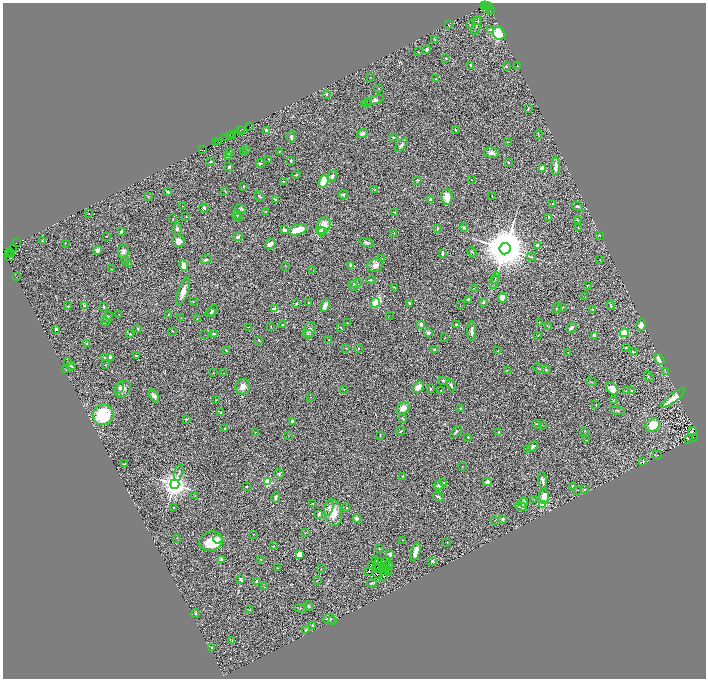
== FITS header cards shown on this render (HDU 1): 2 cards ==
NAXIS1  =                 1407
NAXIS2  =                 1352

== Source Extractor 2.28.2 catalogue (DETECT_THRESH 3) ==
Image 1407 x 1352 px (HDU 1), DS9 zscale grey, zoomed out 1/2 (1 PNG px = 2 x 2 image px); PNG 708 x 680 px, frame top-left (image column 2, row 1351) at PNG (3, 3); each listed source drawn as its Kron ellipse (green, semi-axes under 4 px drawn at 4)
Background 0.401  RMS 0.04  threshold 0.119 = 3 sigma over >= 5 px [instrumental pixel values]
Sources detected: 405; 59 cannot appear on this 1/2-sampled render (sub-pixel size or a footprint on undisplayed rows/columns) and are neither listed nor drawn; the other 346 listed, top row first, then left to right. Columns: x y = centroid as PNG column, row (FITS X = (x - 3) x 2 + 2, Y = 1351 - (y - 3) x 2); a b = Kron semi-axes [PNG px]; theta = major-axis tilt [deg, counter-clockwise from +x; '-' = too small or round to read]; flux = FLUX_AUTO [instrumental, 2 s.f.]
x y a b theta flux
485 5 2 1 - 12
486 5 3 1 - 7.6
489 7 2 2 - 17
487 9 2 1 - 13
490 10 3 1 - 44
477 21 4 3 - 7.4
471 24 3 2 - 6.7
449 25 3 3 - 5.5
476 26 10 3 73 14
491 30 4 3 - 23
499 33 7 6 - 220
435 39 3 2 - 5
427 49 4 3 - 14
419 52 3 2 - 4.4
445 58 3 2 - 6.9
471 65 2 2 - 38
517 66 2 1 - 1.6
506 67 3 3 - 6.9
370 77 3 2 - 2.3
436 79 3 2 - 3.4
378 88 4 2 - 4
326 94 2 2 - 12
375 100 9 4 14 25
366 103 5 2 - 6.6
369 103 3 2 - 6.6
528 109 3 1 - 6.6
249 126 3 2 - 30
242 129 2 2 - 28
240 130 2 1 - 26
267 130 2 2 - 120
456 130 2 1 - 3.6
232 134 2 1 - 31
362 134 5 4 - 20
538 134 4 2 - 4.6
230 135 2 1 - 16
232 136 3 2 - 26
291 137 6 4 -87 17
393 137 4 3 - 7.7
225 138 3 1 - 23
218 141 4 2 - 3.4
507 142 2 2 - 7.8
215 143 2 1 - 14
401 145 8 4 46 23
202 150 3 1 - 14
246 150 3 1 - 3
244 152 3 2 - 2.4
279 152 4 2 - 3.8
230 153 2 2 - 16
491 153 7 5 -14 33
228 156 3 3 - 19
269 159 2 1 - 4.2
291 160 3 2 - 8.4
210 161 2 2 - 9.5
509 162 2 2 - 4.8
260 163 4 3 - 7.6
229 167 3 3 - 18
556 167 9 3 89 51
542 168 3 3 - 68
296 175 4 2 - 4.6
332 176 6 4 66 20
417 180 4 2 - 7.5
471 180 2 1 - 1.8
284 181 2 2 - 3
324 181 6 4 73 200
244 186 3 2 - 5.7
375 189 4 3 - 7.2
225 191 3 2 - 3.6
168 192 4 2 - 13
343 195 4 4 - 15
259 196 5 2 - 8
492 196 2 1 - 2.3
148 197 3 2 - 3.2
447 197 7 5 -86 84
431 199 2 2 - 47
276 200 3 2 - 5.9
552 203 2 2 - 4.3
183 206 2 1 - 4.6
577 206 6 3 -30 12
204 208 5 4 - 12
240 209 5 4 - 11
266 211 3 2 - 3.5
395 212 2 2 - 16
89 213 2 1 - 3.5
237 215 4 3 - 6.5
186 216 3 2 - 3
238 217 3 2 - 3.9
549 217 4 3 - 11
173 219 4 2 - 4.6
577 220 4 3 - 6.9
323 226 9 6 58 130
464 227 4 2 - 9
579 228 3 2 - 3.6
177 229 6 4 73 12
437 229 4 2 - 5.9
284 230 4 3 - 24
298 230 10 5 17 160
320 231 3 2 - 45
121 232 2 2 - 42
322 232 5 3 - 110
394 233 3 3 - 4.3
600 235 2 2 - 4.2
106 236 2 1 - 3
238 237 5 3 - 24
42 241 2 2 - 3.6
179 241 6 6 - 53
16 243 2 1 - 17
65 243 3 2 - 3.6
367 243 7 4 -19 23
270 244 6 4 42 43
538 245 3 2 - 36
14 248 3 1 - 11
505 249 6 5 - 53000
97 250 5 4 - 37
9 251 3 1 - 18
123 251 7 5 83 23
472 252 5 2 - 6.1
8 253 3 1 - 190
12 253 3 2 - 65
442 253 4 2 - 12
10 257 3 1 - 2.4
532 257 4 2 - 7.1
382 258 3 2 - 5.6
600 259 2 2 - 2.6
206 260 6 4 24 15
125 261 2 1 - 2.9
129 264 3 1 - 5.9
351 265 3 3 - 42
375 265 8 6 26 45
184 266 5 4 - 82
286 266 2 2 - 3
112 269 3 2 - 3.6
313 270 2 1 - 2.4
16 277 2 1 - 2.2
495 278 6 2 77 6.4
371 280 5 2 - 6.7
494 282 7 2 73 7.3
355 284 7 4 15 15
587 285 3 2 - 3.1
353 286 5 2 - 7.5
394 287 3 1 - 4.9
474 288 2 2 - 2.4
183 292 15 5 71 68
585 297 3 3 - 5.2
502 298 5 4 - 63
469 299 3 2 - 14
193 302 2 2 - 4.1
484 302 3 3 - 8.4
296 303 3 3 - 9
309 303 3 2 - 3.3
375 303 5 3 - 450
409 303 3 2 - 14
85 305 4 3 - 19
460 305 3 1 - 2.9
611 305 5 3 - 11
67 306 4 3 - 6.6
325 306 6 3 64 43
104 307 3 2 - 12
562 307 4 1 - 3.4
557 308 5 2 - 5.2
275 309 3 2 - 140
593 310 4 2 - 3.7
212 311 7 4 40 17
212 313 3 3 - 7.9
119 314 2 1 - 2.3
168 315 2 2 - 5.4
389 316 2 1 - 2
107 317 6 4 57 12
181 318 3 2 - 3.2
197 318 3 2 - 2.8
106 322 4 3 - 12
539 322 2 1 - 2.3
347 323 2 2 - 3
421 324 4 3 - 24
282 325 2 2 - 6.5
456 325 3 2 - 7.6
641 325 6 4 70 39
270 326 2 2 - 2.5
249 327 3 2 - 2.6
549 327 3 2 - 4
341 328 3 2 - 4
571 328 6 3 43 28
56 329 3 3 - 14
138 329 4 3 - 8.8
310 330 7 6 - 27
172 331 2 2 - 3.9
472 331 10 3 -89 27
429 333 4 3 - 27
624 333 5 3 - 190
130 334 3 3 - 9.4
213 334 3 3 - 9.2
308 334 5 3 - 10
205 335 2 1 - 2.1
538 335 3 2 - 2.9
594 335 2 2 - 85
445 337 3 2 - 2.4
259 340 2 1 - 5.1
329 340 2 1 - 2.8
87 343 3 3 - 8.8
626 347 3 2 - 4.1
346 348 2 2 - 3.9
358 348 3 3 - 4
435 349 2 2 - 19
226 350 3 2 - 3.4
498 351 3 2 - 6.9
633 352 4 3 - 8.9
568 353 3 2 - 2.5
136 356 4 2 - 5.3
104 357 3 2 - 7.9
110 357 4 3 - 16
659 360 6 4 -52 41
68 362 3 2 - 5.1
105 365 3 2 - 3.6
71 366 4 2 - 9.3
538 368 5 2 - 4.8
65 370 2 2 - 3.2
507 370 2 1 - 2.7
546 370 4 2 - 8
666 372 3 2 - 4.2
213 373 2 2 - 3.9
224 373 2 1 - 2.3
649 377 6 1 -56 4.1
443 381 4 3 - 11
592 382 5 2 - 4.7
451 385 6 2 -67 15
243 387 8 7 - 57
418 387 7 4 44 57
120 388 6 4 73 15
430 388 3 3 - 9.6
123 389 9 7 51 43
344 389 2 2 - 2.8
612 389 7 5 -47 77
441 390 2 2 - 6.2
626 391 3 2 - 4.6
632 391 3 3 - 13
154 396 7 4 -58 28
310 397 2 2 - 6
673 398 15 4 39 120
216 400 2 2 - 2.4
613 401 3 2 - 4.4
596 405 2 1 - 4.6
403 408 7 5 43 47
460 408 3 3 - 7.4
618 410 7 2 -15 10
221 413 3 2 - 15
103 415 10 10 - 490
403 418 4 4 - 7.2
186 419 3 2 - 7.9
293 422 3 2 - 25
537 424 5 2 - 9.1
542 425 2 1 - 2.1
653 425 8 6 45 170
225 429 2 2 - 8.6
400 431 4 2 - 6.7
584 431 3 3 - 4.1
693 431 5 4 - 17
255 432 2 1 - 2.1
456 432 7 3 45 10
499 432 3 3 - 5.6
288 435 2 1 - 2.4
380 435 4 2 - 6.4
468 437 2 2 - 7.1
693 437 2 1 - 130
688 439 2 1 - 4
586 440 2 2 - 4.3
533 447 6 3 39 13
527 450 2 1 - 2.2
657 455 4 2 - 5.6
643 461 3 2 - 4.1
124 464 2 1 - 5.4
462 467 2 1 - 2.6
179 472 8 2 74 12
279 474 5 3 - 8.1
402 476 3 2 - 5.2
543 480 8 3 -84 23
268 482 3 3 - 780
487 482 4 4 - 29
443 483 4 2 - 8.1
175 484 4 4 - 9900
247 486 2 2 - 3.5
438 486 5 4 - 19
573 486 2 2 - 72
585 489 4 2 - 5.1
578 490 2 1 - 2.3
195 495 3 3 - 4.1
544 496 7 5 -81 94
276 497 5 3 - 15
438 497 6 2 -35 17
534 500 3 1 - 3
523 502 5 3 - 11
313 503 2 2 - 7.1
543 504 3 3 - 280
329 507 8 4 75 23
347 507 3 2 - 5
521 507 6 2 -24 18
174 508 2 2 - 16
333 513 13 9 -82 150
318 514 2 2 - 39
357 519 4 3 - 17
503 519 2 2 - 15
495 520 3 2 - 2.9
306 532 3 1 - 2.3
253 534 3 2 - 3.1
177 538 4 2 - 4.1
218 539 4 3 - 24
402 540 2 1 - 2.8
211 541 12 9 15 220
447 542 2 2 - 3
273 546 2 1 - 2.6
379 549 3 2 - 4.6
416 552 9 4 74 69
390 554 2 2 - 75
299 555 3 3 - 100
261 559 3 2 - 4.6
221 560 2 2 - 60
375 561 2 1 - 3.9
378 561 3 1 - 8.6
432 561 3 3 - 13
386 562 2 1 - 2.5
388 564 2 1 - 11
371 565 2 2 - 1.6
388 566 4 1 - 9.1
376 567 3 1 - 2.4
277 568 3 2 - 3.6
379 568 2 1 - 4.2
385 568 3 1 - 16
321 569 2 1 - 2.5
388 569 3 1 - 0.91
369 572 2 1 - 3.4
388 573 2 1 - 9.6
378 574 5 2 - 27
383 576 3 2 - 6.3
241 579 3 2 - 34
318 580 3 1 - 2.7
257 581 4 3 - 21
372 583 5 2 - 11
264 587 2 1 - 2.1
309 606 5 3 - 9.3
301 608 6 2 -3 6.7
250 610 2 1 - 2.5
196 613 4 3 - 6.7
329 619 6 5 - 21
333 620 4 2 - 3.8
313 625 3 2 - 12
305 630 4 3 - 7.2
232 641 2 2 - 2.5
212 647 2 2 - 17
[59 sub-pixel or undisplayed-footprint detections neither listed nor drawn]